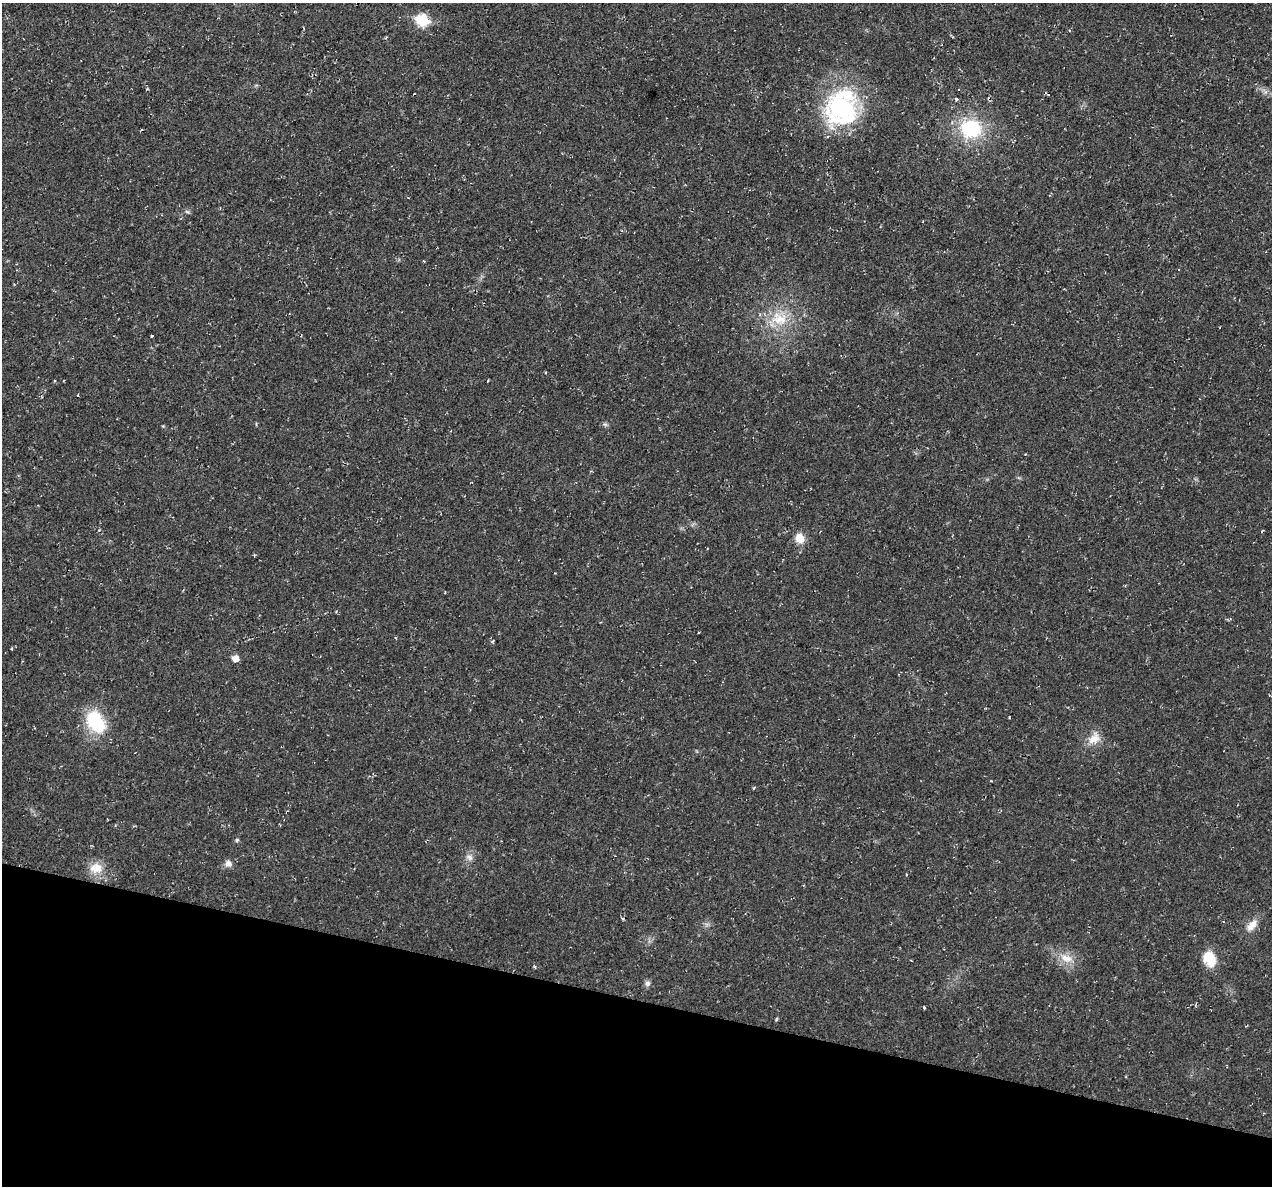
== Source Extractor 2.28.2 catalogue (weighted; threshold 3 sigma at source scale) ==
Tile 15 of 4 x 4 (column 3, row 4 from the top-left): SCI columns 2541-3810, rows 124-1307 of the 5084 x 5107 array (HDU 1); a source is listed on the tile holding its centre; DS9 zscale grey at full resolution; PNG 1274 x 1188 px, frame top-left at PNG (2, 3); no overlay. Shown black and unused: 16% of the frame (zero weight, under 2 of 3 exposures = <1% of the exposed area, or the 3 px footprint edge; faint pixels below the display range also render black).
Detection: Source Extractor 2.28.2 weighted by HDU 2 'WHT'; one run over the whole footprint, this tile lists its part. Background 0.0221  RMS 0.0062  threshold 0.0279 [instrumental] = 3 sigma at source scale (4.5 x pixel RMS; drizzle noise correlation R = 1.50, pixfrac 1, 0.05/0.05 arcsec/px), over >= 5 px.
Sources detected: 23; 1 cosmic-ray / hot-pixel residue — not listed; the other 22 listed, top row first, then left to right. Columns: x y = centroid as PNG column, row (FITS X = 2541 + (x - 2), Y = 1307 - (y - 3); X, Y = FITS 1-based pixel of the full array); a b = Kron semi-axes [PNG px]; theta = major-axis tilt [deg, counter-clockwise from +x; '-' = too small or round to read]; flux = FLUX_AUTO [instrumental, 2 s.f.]
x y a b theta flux
422 20 7 6 - 45
956 99 3 3 - 5.4
841 108 43 36 72 80
971 129 24 21 -11 37
923 221 3 2 - 0.4
1179 269 3 2 - 0.46
779 319 25 18 -5 18
800 538 12 10 -69 6.9
492 641 4 4 - 0.68
235 658 6 6 - 5.2
95 722 27 17 -59 31
1094 738 18 12 38 7.2
237 840 5 5 - 0.79
469 857 9 7 -46 2.5
228 863 9 9 - 2.9
96 868 18 13 -4 9.2
1252 925 18 9 49 5.6
1066 958 18 9 -16 7.3
1210 959 17 13 -65 13
647 983 8 7 - 1.9
924 1007 4 2 - 0.55
776 1019 6 3 71 0.61